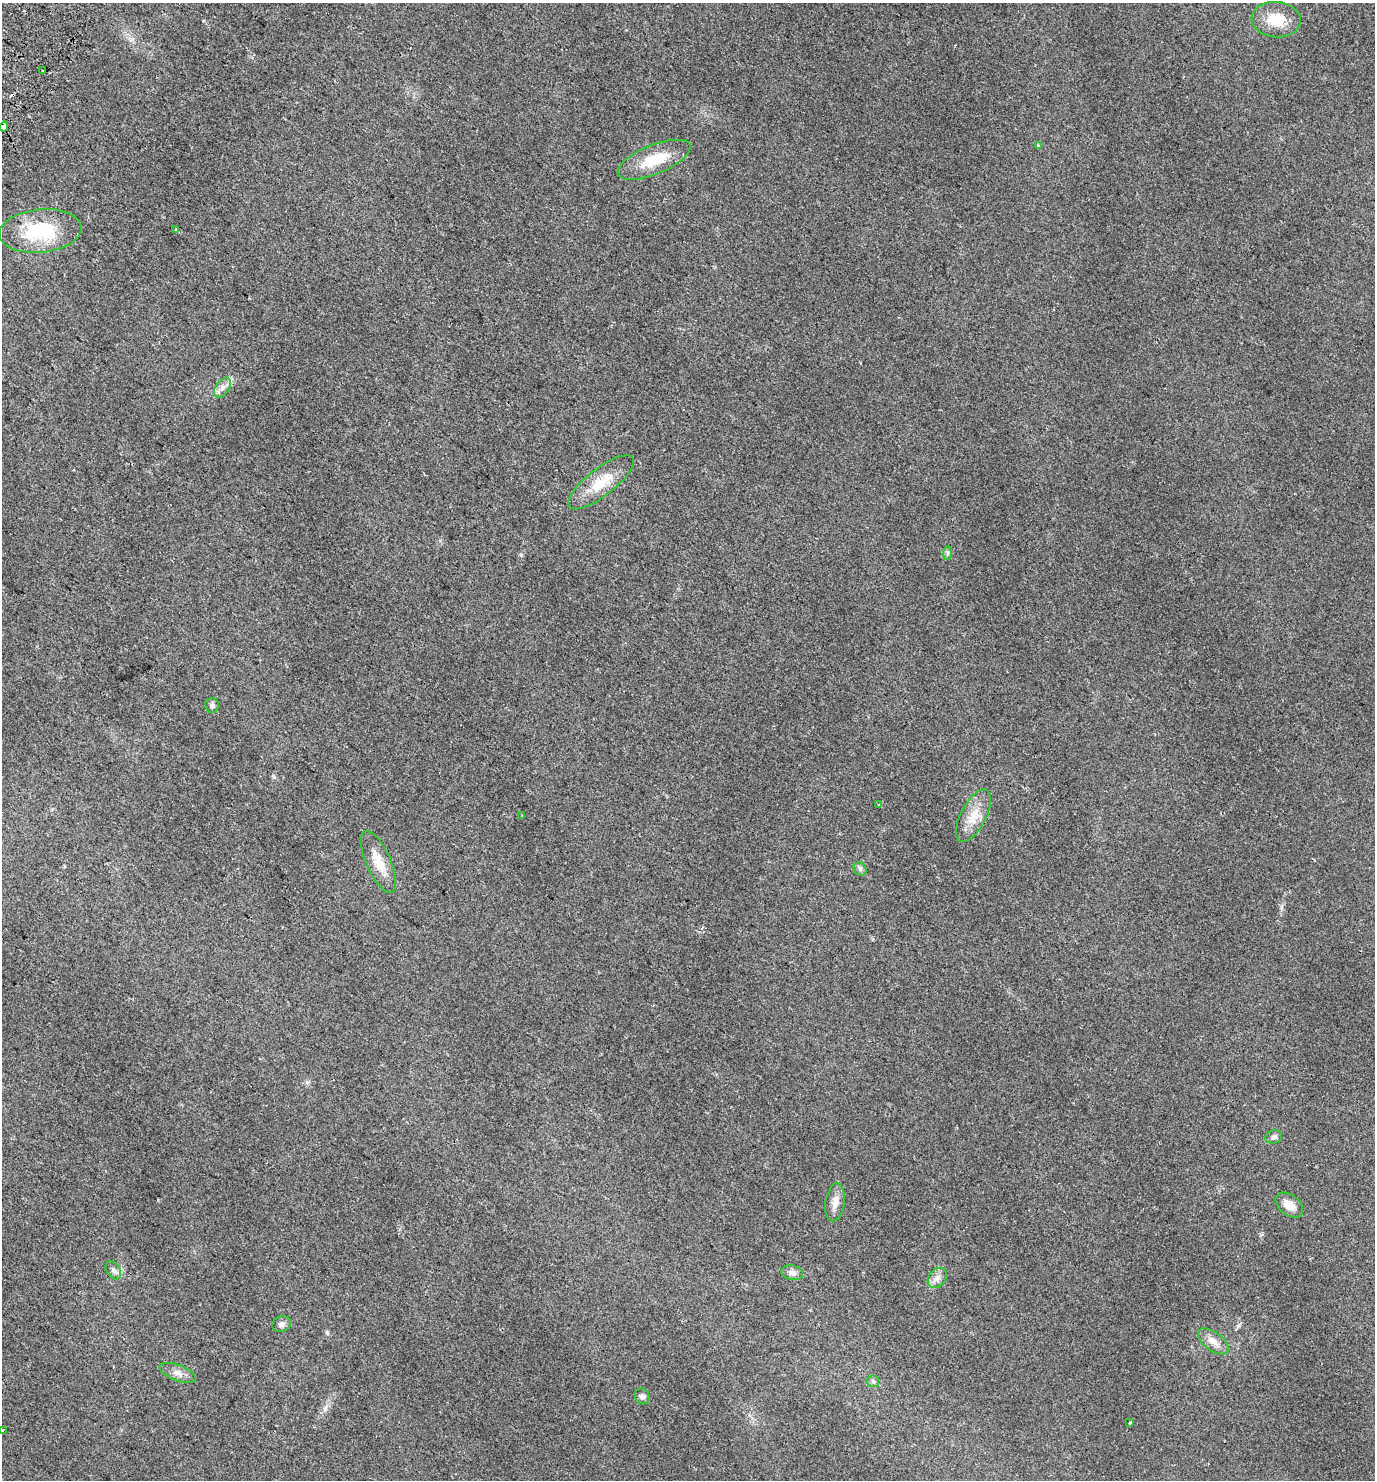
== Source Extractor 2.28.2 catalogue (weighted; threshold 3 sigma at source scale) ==
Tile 11 of 4 x 4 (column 3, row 3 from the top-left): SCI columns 3015-4387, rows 1544-3021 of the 6096 x 6036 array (HDU 1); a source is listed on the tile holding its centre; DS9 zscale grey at full resolution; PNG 1377 x 1482 px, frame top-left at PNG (2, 3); each listed source drawn as its Kron ellipse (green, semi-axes under 4 px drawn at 4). Shown black and unused: <1% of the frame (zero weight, under 2 of 3 exposures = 4% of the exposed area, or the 3 px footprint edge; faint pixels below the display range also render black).
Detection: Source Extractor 2.28.2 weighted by HDU 2 'WHT'; one run over the whole footprint, this tile lists its part. Background 0.0256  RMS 0.0054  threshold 0.0245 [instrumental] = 3 sigma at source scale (4.5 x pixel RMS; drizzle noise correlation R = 1.50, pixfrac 1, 0.0396/0.0396 arcsec/px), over >= 5 px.
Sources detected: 31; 2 cosmic-ray / hot-pixel residue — neither listed nor drawn; the other 29 listed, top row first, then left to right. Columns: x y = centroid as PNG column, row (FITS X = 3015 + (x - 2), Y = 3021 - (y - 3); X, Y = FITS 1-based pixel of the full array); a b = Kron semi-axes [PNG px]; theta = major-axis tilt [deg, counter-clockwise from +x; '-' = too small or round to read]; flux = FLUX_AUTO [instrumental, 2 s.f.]
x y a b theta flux
1276 20 24 17 -4 13
43 71 3 2 - 0.87
4 127 5 3 - 5.6
1038 145 3 3 - 1.6
654 160 39 14 22 16
176 229 4 3 - 0.62
40 231 41 21 5 33
222 388 11 6 55 2.6
601 482 40 13 38 14
948 553 7 4 89 0.9
212 705 7 7 - 1.3
879 805 4 3 - 0.57
521 815 3 2 - 0.37
973 816 29 12 62 9
378 862 33 12 -66 9.1
860 869 7 6 - 1.2
1274 1137 8 6 20 1.4
835 1202 19 9 82 4.4
1289 1205 15 10 -38 5.2
113 1270 10 6 -56 1.8
792 1273 11 7 -13 2.7
937 1278 11 8 51 2.7
281 1324 9 8 - 2
1213 1341 18 9 -37 4.4
178 1373 19 8 -21 3.3
873 1381 6 6 - 0.97
642 1396 8 7 - 1.4
1130 1423 3 2 - 0.6
3 1430 3 2 - 0.42
Overlapping masked pixels (flux is a lower limit): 1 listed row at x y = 4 127
Unlisted compact peaks at least as high as the median listed source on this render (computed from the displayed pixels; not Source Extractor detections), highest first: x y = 274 777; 327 1332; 1281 908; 521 554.